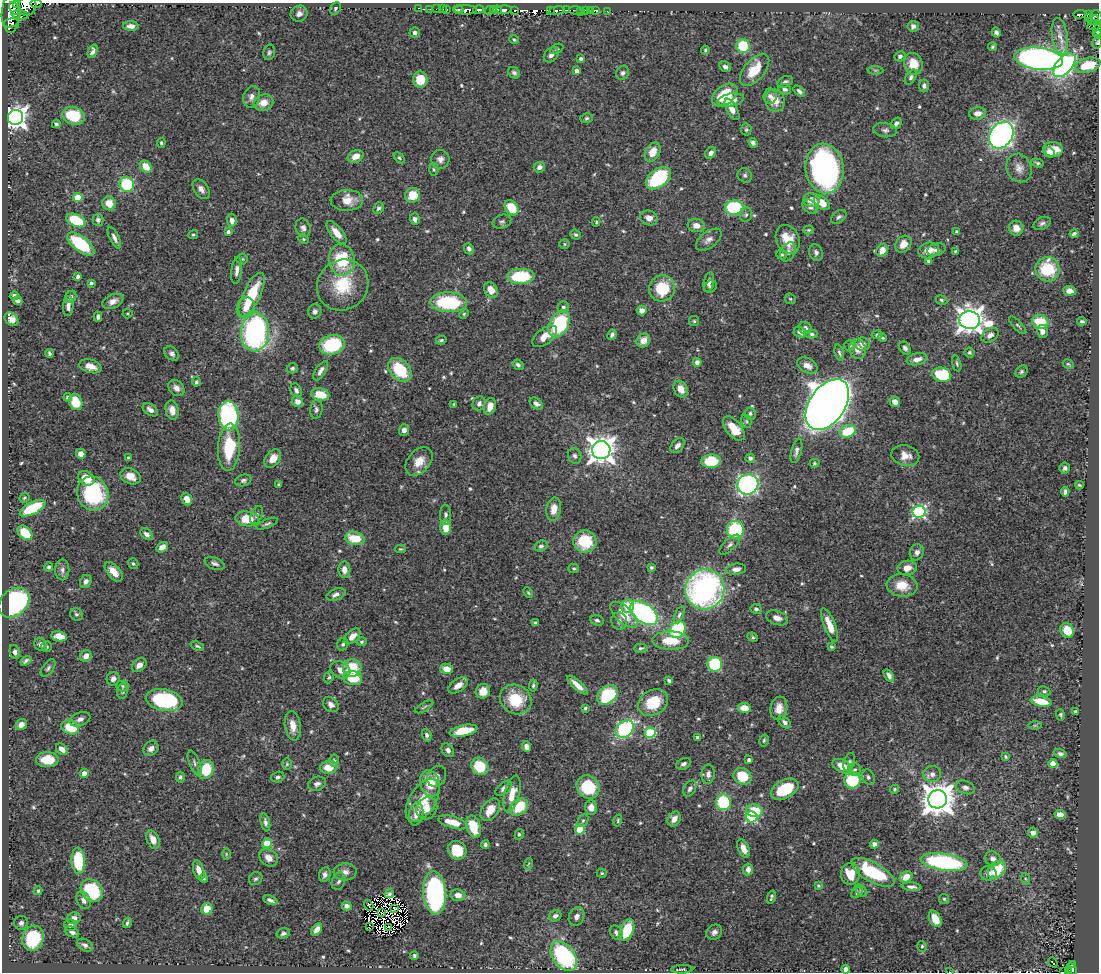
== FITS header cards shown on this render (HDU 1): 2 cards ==
NAXIS1  =                 1097
NAXIS2  =                  970

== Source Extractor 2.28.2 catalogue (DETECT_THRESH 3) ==
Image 1097 x 970 px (HDU 1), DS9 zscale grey, 1 PNG px = 1 image px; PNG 1101 x 974 px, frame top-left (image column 1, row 970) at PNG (2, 3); each listed source drawn as its Kron ellipse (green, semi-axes under 4 px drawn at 4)
Background 0.443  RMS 0.013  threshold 0.0384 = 3 sigma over >= 5 px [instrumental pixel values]
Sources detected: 600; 11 with non-positive FLUX_AUTO (blend fragments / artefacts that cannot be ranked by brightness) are neither listed nor drawn; of the other 589, the 500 brightest by FLUX_AUTO listed and drawn (89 fainter detections omitted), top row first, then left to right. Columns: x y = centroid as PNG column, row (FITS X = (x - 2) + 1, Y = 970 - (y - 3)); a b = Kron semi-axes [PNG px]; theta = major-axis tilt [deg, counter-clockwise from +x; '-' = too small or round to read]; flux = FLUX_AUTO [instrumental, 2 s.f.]
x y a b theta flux
17 4 3 3 - 70
36 4 6 2 -1 37
27 6 9 9 - 570
14 8 7 3 -60 350
335 8 7 4 54 1.3
419 8 3 2 - 20
430 9 3 2 - 1.3
436 9 2 2 - 7.4
443 9 3 2 - 16
447 9 2 2 - 12
493 9 3 2 - 28
458 10 5 3 - 49
466 10 11 4 -1 490
478 10 5 3 - 260
498 10 4 2 - 27
504 10 8 4 3 220
550 10 3 2 - 42
566 10 4 2 - 6.5
575 10 6 3 -6 64
590 10 2 2 - 4.6
596 10 3 3 - 6.9
489 11 4 3 - 15
515 11 3 3 - 79
557 11 8 4 7 510
586 11 4 3 - 33
607 11 3 2 - 6.5
581 12 3 2 - 8.9
11 13 19 9 88 2000
299 14 9 7 30 4.2
1080 14 6 3 3 40
1088 14 3 2 - 8.8
20 15 8 4 -8 260
1096 17 7 5 -60 170
1088 18 3 2 - 15
1093 20 6 2 27 88
11 23 8 2 11 140
1094 25 7 4 14 130
131 26 8 4 -1 4.4
913 26 6 5 - 3.2
1097 30 6 2 71 19
415 33 5 5 - 2.7
996 33 5 4 - 2.5
1098 35 4 2 - 8.8
1060 36 18 8 -81 8.4
514 40 5 4 - 1.3
1097 43 6 4 75 1.1
743 46 7 6 - 37
992 47 4 4 - 1.3
557 49 7 4 26 1.5
705 50 4 3 - 1.2
93 51 7 4 68 3
269 52 8 5 76 2
551 55 8 6 47 4
900 56 5 5 - 2.3
581 59 4 4 - 1.5
1039 59 24 11 -7 400
913 64 11 9 -73 15
1064 65 14 8 48 170
1088 65 13 7 15 28
725 67 6 5 - 3
755 70 19 10 49 22
875 70 8 4 0 1.5
577 71 4 4 - 4.1
514 73 6 5 - 2.4
623 73 7 6 - 2.5
911 77 8 5 58 2.3
420 79 8 7 - 22
785 82 8 5 27 2.5
924 86 6 5 - 2.8
785 89 6 5 - 2.7
799 91 7 4 -43 2.5
725 95 14 9 37 34
770 96 7 7 - 3.5
252 97 11 8 75 4.4
731 100 13 6 10 9.3
775 100 11 9 -71 10
264 103 10 8 17 10
732 109 12 5 -61 6.7
977 113 8 6 6 6.1
74 116 11 9 -17 37
16 117 8 7 - 680
587 118 6 5 - 1.6
896 123 6 4 51 2.3
56 124 4 3 - 1.8
746 130 6 5 - 1.7
885 130 12 7 -7 3.1
1001 135 14 11 52 340
161 143 5 4 - 1.5
753 143 5 4 - 2.4
1053 149 10 7 -5 14
653 152 10 7 61 13
1049 152 6 5 - 4.9
711 153 6 5 - 4.3
356 156 8 6 26 6.3
399 158 6 4 -46 1.5
440 159 9 9 - 4.5
1038 163 6 4 -18 1.6
146 167 7 5 -45 13
539 167 6 5 - 3.7
1019 168 15 12 -67 7.1
825 169 25 19 -84 290
434 170 6 4 -87 1.4
745 175 7 7 - 2.2
658 178 14 9 38 82
127 184 7 7 - 47
201 189 11 7 -56 4.4
413 195 7 7 - 16
78 198 5 4 - 23
347 200 16 10 2 12
812 200 8 7 - 9.6
109 203 7 6 - 9.9
822 203 9 6 -36 12
810 207 8 6 -41 4
378 208 6 5 - 2.1
512 208 8 6 -53 22
734 208 9 7 4 81
746 215 7 6 - 2
839 217 8 5 36 2.3
649 218 9 7 -17 5.6
415 219 6 5 - 3
76 220 10 6 -23 39
98 220 6 5 - 2.6
232 220 6 5 - 5
502 222 9 7 17 2.6
596 222 4 4 - 1.1
1042 223 9 6 25 2.4
696 225 8 6 -6 5.8
303 228 9 7 -73 3.5
1016 228 7 7 - 7.7
809 230 5 4 - 1.1
228 232 4 4 - 1.8
957 232 3 3 - 1.3
336 233 14 6 -51 9.2
576 234 5 4 - 1.5
1074 234 4 3 - 2.1
193 235 5 4 - 1.5
114 238 12 4 -64 3.5
304 239 5 4 - 1.1
788 239 15 11 -64 17
709 240 15 8 37 4.9
81 244 16 7 -38 50
565 244 5 4 - 1.1
903 244 9 7 52 8.5
469 249 6 4 -64 2.5
882 250 6 5 - 10
929 250 10 7 14 9.7
936 250 9 6 15 3
955 251 4 2 - 1.1
788 252 10 7 62 3.7
816 253 8 6 -76 2.7
782 255 5 5 - 1.5
242 259 5 5 - 1.3
342 260 16 13 -82 40
928 261 4 3 - 1.5
1048 269 12 12 - 41
237 270 14 5 83 4.8
78 276 4 3 - 2.2
521 276 13 7 2 55
709 282 10 5 78 3.2
91 283 3 3 - 1.5
343 285 27 24 41 38
711 286 7 5 39 1.7
662 288 13 13 - 35
491 290 8 6 -56 8.9
1070 291 6 5 - 5.9
252 295 24 8 64 43
15 296 4 4 - 4.2
71 297 6 5 - 2
790 299 6 5 - 1.2
941 300 6 4 -27 1.3
18 301 4 4 - 2.9
113 301 11 6 25 5.8
449 302 18 10 -3 66
68 306 10 5 86 4
563 307 6 5 - 2
246 308 10 9 - 8.7
315 311 7 6 - 2.7
642 311 5 5 - 4.7
127 314 5 5 - 1.2
464 314 5 4 - 1.1
98 317 5 4 - 2.4
12 319 7 6 - 5.6
970 320 10 9 - 980
694 321 5 5 - 1.3
1082 321 5 4 - 1.8
1040 322 8 6 -17 32
559 324 14 9 63 73
1018 325 11 4 -46 1.9
805 328 6 6 - 2.8
1042 331 6 5 - 5.6
255 332 19 14 85 200
800 332 6 5 - 4
812 334 6 4 0 1.8
612 335 5 4 - 2.6
877 335 5 4 - 1.9
990 335 9 6 33 4
545 336 14 7 37 10
882 338 4 3 - 1.3
441 340 5 3 - 1.4
643 340 7 6 - 8.6
862 344 7 6 - 4.7
332 345 13 9 14 56
850 346 5 5 - 1.7
905 348 7 5 -55 2.5
857 349 10 8 -76 7.4
49 353 4 3 - 1.4
839 353 8 3 -76 1.9
970 353 5 4 - 1.5
172 354 8 6 -41 3
917 359 10 6 12 6
697 362 4 4 - 5
957 364 8 4 -76 1.5
1068 364 6 4 -28 1.1
518 365 6 4 -39 2.3
90 366 11 6 -17 8.1
807 366 11 7 -28 5.1
292 368 5 5 - 1.9
400 370 14 9 -47 36
321 371 11 5 57 3.9
1021 372 7 5 46 1.9
942 375 10 7 -12 44
196 382 5 4 - 1.4
176 388 9 7 -47 4.3
681 389 9 6 -63 9.8
296 390 7 5 -64 2.7
320 394 9 6 -12 18
68 397 4 4 - 1.9
76 402 8 6 -67 22
298 402 6 5 - 6.2
895 402 5 5 - 6.1
479 403 7 6 - 3.4
454 404 3 3 - 1.1
536 404 7 5 -39 3.3
827 405 28 17 55 2200
490 406 9 5 73 9.3
316 409 9 6 82 2.6
150 410 8 5 -35 4.4
172 410 10 6 -78 7.4
750 414 6 5 - 1.9
228 416 14 10 -87 190
746 421 7 5 -74 1.6
734 428 14 7 -51 15
404 430 6 5 - 4.1
848 431 8 6 19 30
677 446 8 5 47 4.1
229 447 24 11 86 42
601 450 9 9 - 990
796 451 12 5 75 3.3
81 454 5 5 - 4.8
575 456 8 6 -71 2.8
905 456 14 10 -11 7.7
129 458 3 3 - 2.2
273 458 10 7 52 8.3
750 458 4 4 - 2.8
419 461 16 11 48 12
711 461 9 6 2 36
814 463 5 4 - 1.1
1065 468 5 5 - 2.5
131 476 10 7 -23 8.5
86 478 8 6 -34 15
243 480 8 5 17 2.2
748 484 11 10 - 240
279 485 4 4 - 1.7
1079 485 4 3 - 1.2
1065 492 5 4 - 2.5
93 493 17 15 -67 73
24 498 5 4 - 1.2
187 499 6 5 - 8.4
33 508 14 6 27 50
554 509 12 7 80 9
919 512 6 6 - 160
256 515 9 5 66 2.3
446 515 10 5 -90 2.7
247 519 12 7 -7 21
267 524 12 4 22 2.3
446 527 7 5 -88 11
735 530 9 8 - 65
25 533 8 6 -42 26
146 534 7 5 -38 3.4
355 538 10 6 -14 23
585 541 11 11 - 32
730 545 13 5 44 3.1
541 546 6 5 - 2.3
162 547 6 5 - 5.7
400 549 5 4 - 1.1
917 552 8 7 - 3.7
215 563 10 5 -19 2.8
133 564 6 5 - 1.5
49 567 4 4 - 1.6
651 567 4 4 - 1.5
574 568 5 4 - 1.4
907 568 9 7 11 7
736 569 10 5 6 4.4
62 570 10 7 90 3.8
344 570 8 6 -87 5.9
114 572 11 6 -49 9.9
86 581 7 5 62 3.5
902 585 15 11 -8 15
705 589 20 19 - 260
528 593 5 3 - 1.1
336 594 10 5 21 3.7
14 603 17 13 42 180
628 606 7 6 - 17
756 609 6 5 - 2.2
644 613 16 9 -37 160
76 614 7 6 - 1.9
624 615 17 8 -43 16
679 615 9 4 68 2.1
777 618 11 7 -19 5.2
597 620 7 5 -23 2.2
619 621 8 8 - 2.9
535 623 4 3 - 1.6
829 625 18 5 -68 13
677 630 9 7 47 55
1067 630 8 6 -60 17
59 636 8 5 -11 14
352 636 9 5 43 6.9
753 637 5 4 - 1.2
671 641 18 9 -2 20
362 642 5 4 - 1.3
343 644 6 5 - 1.9
41 645 7 6 - 3.3
47 646 5 5 - 1.2
197 646 7 4 -22 1.6
831 647 4 3 - 1.2
641 648 6 4 3 1.6
15 652 7 5 -78 2.9
86 656 6 5 - 6.5
26 661 6 3 34 2.1
715 664 7 7 - 47
139 665 8 6 42 5.4
48 668 10 5 53 2.5
352 668 9 8 - 30
447 669 6 5 - 11
340 670 10 8 -29 6
889 675 7 4 -59 3.5
329 677 6 4 67 1.5
352 678 10 7 -12 25
113 679 7 6 - 3.8
669 680 4 3 - 1.7
458 685 11 6 36 6.6
533 685 6 4 82 1.5
577 685 13 4 -43 8.3
123 686 6 5 - 1.5
122 691 7 5 84 2.4
483 691 7 7 - 8.2
1044 691 6 5 - 1.9
607 695 11 8 43 53
516 699 16 14 -32 30
164 700 18 10 -10 96
1041 701 10 5 -11 20
653 702 16 12 31 28
331 705 9 6 -40 4.5
424 707 10 3 30 1.4
585 708 3 3 - 1.4
744 708 6 5 - 10
779 708 12 8 81 9.1
1076 712 4 3 - 1.5
1060 715 6 3 -81 1.3
80 719 11 7 20 4.3
785 722 7 5 -42 3.1
21 725 6 5 - 5.3
1035 725 7 4 1 1.3
293 726 15 8 -82 9.3
70 728 9 6 -20 26
625 729 10 7 41 110
464 731 14 5 12 24
650 733 5 5 - 64
427 735 6 4 -73 2.4
697 737 3 3 - 1.9
764 740 6 4 75 1.3
527 747 5 4 - 4.9
151 748 8 6 40 4.7
62 749 7 5 -42 5.7
448 750 7 5 -54 3.2
1060 754 6 4 -14 2.4
1005 757 4 4 - 1.2
47 760 11 7 1 14
749 760 4 4 - 1.9
334 761 6 4 -86 1.7
849 762 9 5 70 2.1
194 763 13 5 -69 2.9
287 764 6 5 - 1.3
684 764 8 5 25 2.9
1053 764 4 4 - 17
480 766 9 8 - 30
842 766 10 6 -28 15
329 767 8 6 9 16
206 770 10 7 72 32
855 770 6 6 - 2.5
84 773 4 4 - 9.8
708 774 9 6 86 3.3
932 774 9 8 - 4.4
437 776 11 9 59 3
742 776 9 8 - 26
180 777 5 4 - 1.8
278 777 7 5 17 1.9
868 777 8 6 -63 2.4
852 780 8 8 - 48
430 783 13 9 -71 19
317 784 9 6 19 3.5
588 787 12 11 - 42
965 787 10 6 -18 3.3
504 788 10 5 40 3.9
690 789 9 5 58 2.6
785 789 15 9 28 36
894 789 5 4 - 1.1
512 794 19 7 76 13
938 799 9 9 - 1600
423 800 24 13 57 21
723 802 8 7 - 52
519 807 10 7 38 28
591 807 7 6 - 6.3
427 808 11 10 - 10
490 810 12 8 54 14
754 811 8 6 -15 24
416 814 11 7 80 7.6
1060 814 5 4 - 7.9
751 817 6 5 - 100
674 819 8 6 59 6.1
618 820 6 4 75 1.1
583 821 7 5 62 1.7
265 822 9 4 -78 3.1
453 822 15 6 -16 15
473 827 11 7 -73 24
580 830 5 5 - 38
1033 833 5 5 - 5.1
519 834 5 4 - 1.3
153 840 9 6 -66 8.9
267 843 4 4 - 28
874 844 4 4 - 5.6
485 845 4 3 - 1.8
743 848 10 5 -66 7.4
457 850 10 9 - 22
226 854 6 4 90 1.1
268 858 10 8 -38 6.9
993 859 8 7 - 4.5
78 861 13 6 -86 38
944 862 23 8 -8 120
528 864 6 3 69 1
748 869 6 5 - 4.4
199 870 10 5 -73 8.6
997 870 10 7 45 24
345 872 11 8 4 5.4
873 872 24 9 -29 60
602 873 5 4 - 1.2
988 873 8 7 - 5
850 874 11 9 -90 22
325 875 7 5 67 3
906 877 7 5 33 10
203 878 4 4 - 1.7
256 879 7 6 - 2.2
1026 879 6 4 -70 1.2
339 881 9 6 67 2.7
818 886 4 4 - 1.1
912 887 10 4 -6 3
38 891 4 3 - 1.2
92 891 12 10 -49 54
861 891 7 4 -47 1.5
435 893 21 11 -85 190
857 893 6 4 42 1.8
389 894 4 3 - 1.5
458 895 7 5 -6 5.6
771 897 7 3 72 1.7
944 899 5 5 - 1.4
83 900 9 6 -64 3.8
270 900 8 3 -24 2.4
369 905 6 2 -57 1.6
347 906 5 4 - 3.1
394 908 3 2 - 1.1
207 909 6 5 - 14
382 913 3 2 - 1.6
555 916 6 5 - 3
577 917 10 7 66 4.1
74 918 7 6 - 4.7
935 919 9 5 -62 13
21 923 7 7 - 3
127 923 5 4 - 1.6
70 925 6 5 - 3.8
369 927 3 2 - 1.8
388 927 3 3 - 1.2
317 929 7 4 52 5.8
627 930 11 6 68 36
72 932 8 5 -29 2.8
714 932 8 7 - 3.5
283 933 7 5 16 2.3
616 933 7 5 -59 3.3
33 938 13 10 74 58
85 945 8 5 -29 3
922 946 5 4 - 1.5
414 956 4 4 - 1.5
564 956 17 11 -54 96
1053 962 5 3 - 3.3
1072 965 3 2 - 8.5
682 969 11 3 2 1.5
846 969 4 4 - 4.7
1072 969 6 3 -48 17
1068 971 3 2 - 10
950 972 3 2 - 1.1
1063 972 4 2 - 11
At the frame edge (FLAGS 8, measured only in part): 10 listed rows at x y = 17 4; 36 4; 27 6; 1096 17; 1097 30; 1098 35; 1097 43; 1068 971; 950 972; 1063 972
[89 fainter detections neither listed nor drawn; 11 non-positive-flux detections neither listed nor drawn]